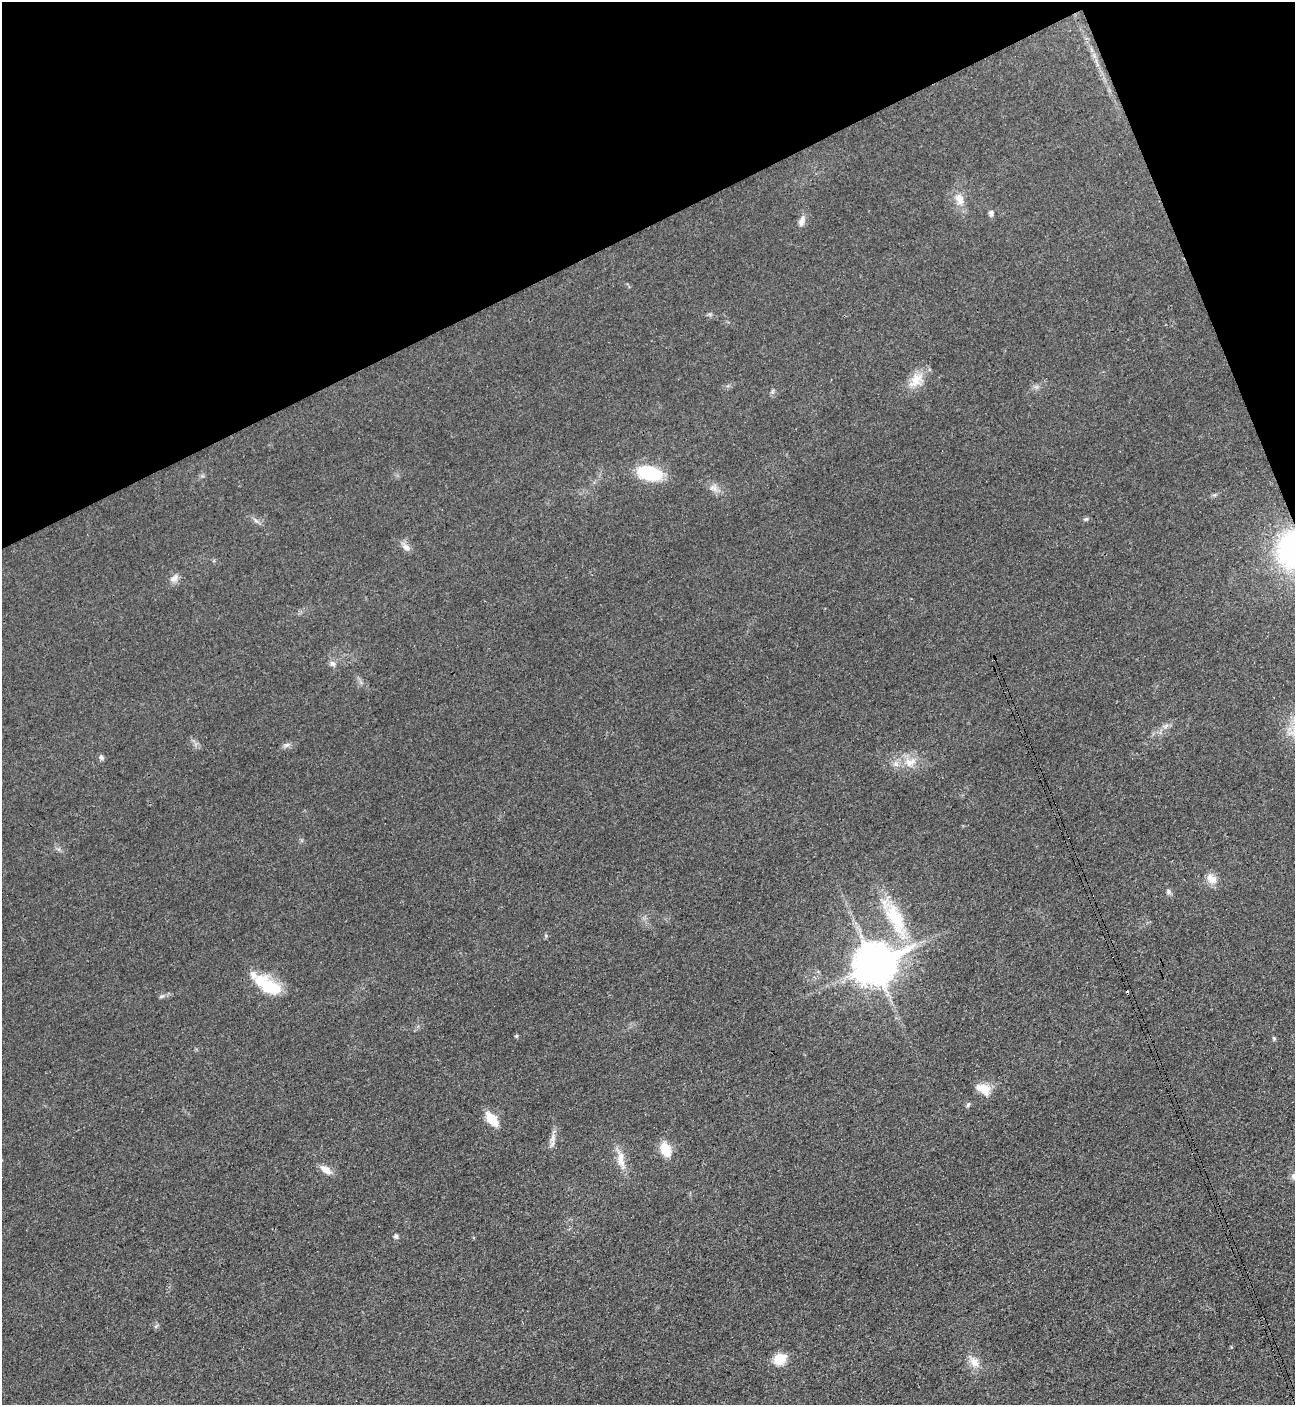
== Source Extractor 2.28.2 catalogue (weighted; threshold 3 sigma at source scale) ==
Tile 3 of 4 x 4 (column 3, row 1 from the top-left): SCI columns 2744-4036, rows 4233-5635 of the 5630 x 5647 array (HDU 1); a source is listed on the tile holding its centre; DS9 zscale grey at full resolution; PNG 1297 x 1407 px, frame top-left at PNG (2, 2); no overlay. Shown black and unused: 20% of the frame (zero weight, under 3 of 4 exposures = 1% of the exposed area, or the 3 px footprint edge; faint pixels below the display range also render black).
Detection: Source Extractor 2.28.2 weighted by HDU 2 'WHT'; one run over the whole footprint, this tile lists its part. Background 0.0349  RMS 0.0049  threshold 0.0219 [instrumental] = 3 sigma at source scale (4.5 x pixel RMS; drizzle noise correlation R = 1.50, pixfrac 1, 0.05/0.05 arcsec/px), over >= 5 px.
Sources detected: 39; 1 cosmic-ray / hot-pixel residue — not listed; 2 inside a brighter listed object's ellipse — not listed separately; the other 36 listed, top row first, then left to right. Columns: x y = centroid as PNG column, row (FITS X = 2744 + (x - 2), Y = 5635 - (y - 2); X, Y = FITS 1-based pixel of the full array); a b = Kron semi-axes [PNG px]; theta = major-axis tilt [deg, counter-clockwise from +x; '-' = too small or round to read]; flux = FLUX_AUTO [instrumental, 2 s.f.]
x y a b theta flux
959 199 18 11 -65 5.5
991 213 7 6 - 1.5
801 221 15 8 70 2.9
916 380 25 15 50 8.6
773 391 7 4 71 0.88
649 473 30 16 -13 22
715 488 9 6 -71 2.3
1086 519 7 4 24 0.82
256 521 9 4 -48 1.3
406 547 13 8 -38 2.8
1294 551 24 19 -70 120
174 578 12 9 38 2.8
332 663 9 6 -33 1.8
1166 726 9 6 37 1.9
286 745 10 6 10 1.6
101 757 8 5 -58 1.2
910 762 19 13 13 7.9
1212 879 16 12 -41 4.8
1168 892 8 6 -89 1.2
896 919 63 21 -65 35
874 964 14 12 26 1500
267 985 38 17 -30 19
517 1036 5 4 - 0.67
1274 1038 6 4 -68 0.7
984 1089 20 12 -28 7
968 1104 7 5 63 0.87
492 1119 14 8 -51 12
553 1138 14 7 79 2.9
665 1149 13 9 -68 12
621 1160 30 9 -77 6.8
326 1170 14 8 -33 4.6
1294 1176 11 9 -88 2.3
396 1236 5 5 - 1.5
156 1326 8 3 46 0.63
779 1359 6 6 - 30
974 1362 17 11 -52 5.5
Overlapping masked pixels (flux is a lower limit): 1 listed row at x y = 1294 551
Isophote crosses this tile's border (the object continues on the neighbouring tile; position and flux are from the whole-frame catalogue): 2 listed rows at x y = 1294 551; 1294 1176